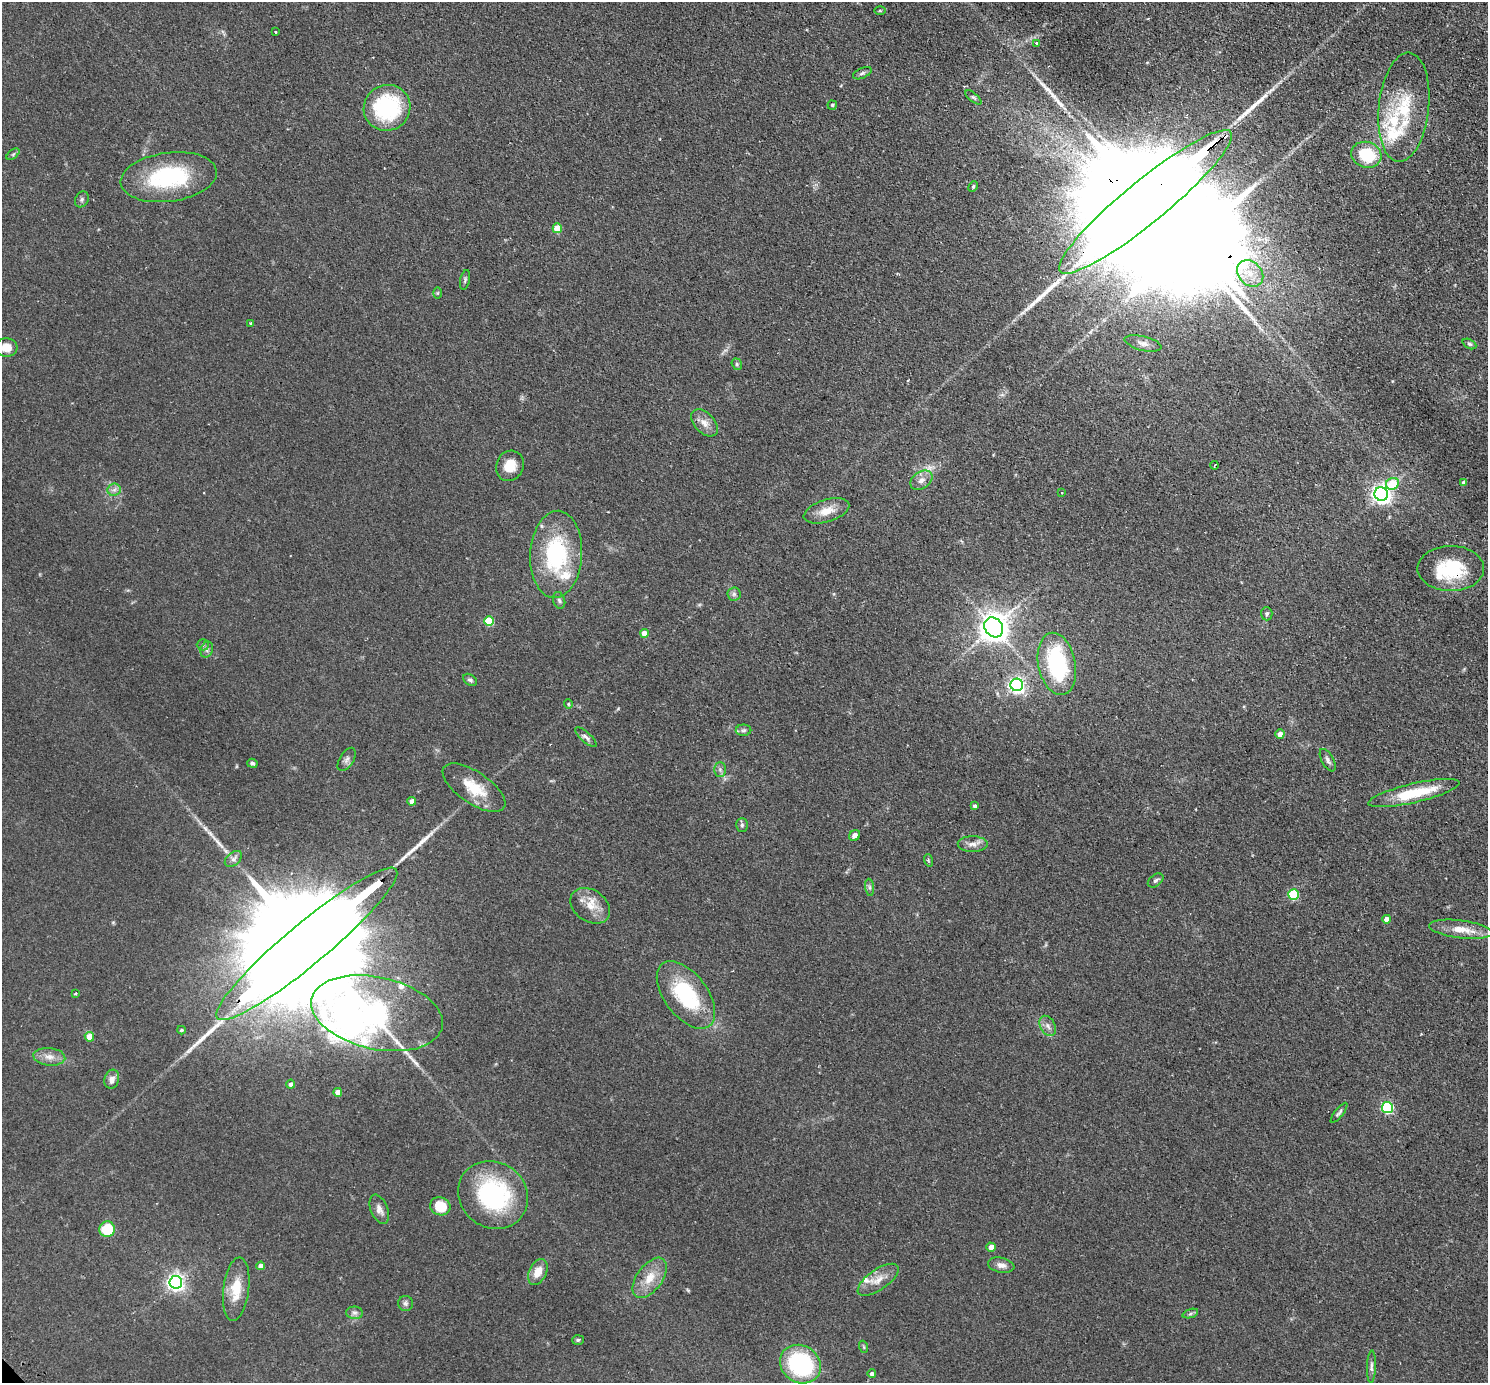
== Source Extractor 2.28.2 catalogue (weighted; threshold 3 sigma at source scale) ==
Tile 10 of 4 x 4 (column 2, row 3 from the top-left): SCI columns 1536-3021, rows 1567-2947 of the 6041 x 6039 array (HDU 1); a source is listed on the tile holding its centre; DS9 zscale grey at full resolution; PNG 1490 x 1385 px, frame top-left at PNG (2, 2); each listed source drawn as its Kron ellipse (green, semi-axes under 4 px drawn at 4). Shown black and unused: <1% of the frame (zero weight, under 2 of 3 exposures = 4% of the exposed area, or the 3 px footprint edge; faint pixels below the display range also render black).
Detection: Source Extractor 2.28.2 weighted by HDU 2 'WHT'; one run over the whole footprint, this tile lists its part. Background 0.0806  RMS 0.0067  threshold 0.0301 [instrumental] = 3 sigma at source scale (4.5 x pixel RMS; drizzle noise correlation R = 1.50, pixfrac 1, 0.05/0.05 arcsec/px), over >= 5 px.
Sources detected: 119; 3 inside a brighter object's white glare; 2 cosmic-ray / hot-pixel residue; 4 long thin detections or spike segments (spike, bleed or trail) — neither listed nor drawn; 8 inside a brighter listed object's ellipse — not listed separately; the other 102 listed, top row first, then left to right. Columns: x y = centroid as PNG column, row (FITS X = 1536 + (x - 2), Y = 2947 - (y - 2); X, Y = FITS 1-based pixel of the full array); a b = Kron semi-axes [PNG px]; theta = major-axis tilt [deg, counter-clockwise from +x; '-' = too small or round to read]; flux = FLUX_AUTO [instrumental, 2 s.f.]
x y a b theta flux
880 11 5 3 - 0.63
275 32 3 2 - 0.92
1036 43 4 3 - 1.1
862 73 10 5 25 1.5
973 97 10 4 -40 1.4
832 105 4 4 - 0.96
1404 107 55 25 84 39
387 108 23 22 - 65
13 154 7 4 37 0.99
1366 155 15 13 -18 29
169 177 48 24 8 62
973 186 6 4 64 0.94
82 199 8 6 60 1.5
1145 202 110 21 39 55000
557 228 5 5 - 15
1250 273 14 11 -45 9.9
465 280 10 5 78 1.3
437 293 6 4 89 0.72
251 323 3 3 - 3.3
1143 343 19 7 -14 3.7
1469 344 7 4 -26 1.3
6 347 11 9 -4 7.8
737 364 6 5 - 1
704 423 16 10 -46 5.5
1214 465 4 2 - 0.53
510 466 15 13 62 10
921 480 12 8 36 4
1463 482 4 4 - 1.7
1392 484 7 5 30 21
114 490 7 6 - 2.2
1061 493 3 2 - 0.72
1381 494 7 6 - 330
826 511 24 11 17 9.5
556 554 43 26 87 64
1451 569 33 22 0 38
734 594 7 7 - 1.7
559 600 8 6 -72 1.6
1267 614 6 6 - 1.4
489 621 5 5 - 29
994 627 11 8 -53 1000
644 633 4 4 - 6.1
203 645 6 5 - 1.4
207 650 8 6 70 1.7
1057 664 31 18 -78 64
470 680 7 5 -34 1.6
1017 685 6 6 - 210
568 704 5 4 - 0.7
744 730 8 5 1 1.4
1280 734 4 4 - 5.7
586 737 14 5 -42 2.2
347 759 13 7 57 2.4
1328 760 12 6 -61 2.3
252 763 5 4 - 1.3
720 769 7 6 - 1.7
474 788 36 16 -34 19
1414 793 46 9 13 28
412 801 4 4 - 3.7
974 806 4 3 - 1.4
742 825 7 5 89 1.3
855 835 6 5 - 3
973 844 15 8 -1 4.2
233 859 10 6 40 2.5
928 860 6 4 -72 0.83
1156 880 9 5 38 1.7
870 887 9 4 -82 1.4
1293 894 5 5 - 46
590 906 21 15 -35 11
1387 919 4 4 - 5.4
1461 929 32 9 -7 11
307 944 116 21 40 46000
75 993 3 3 - 1.3
686 995 39 21 -53 51
377 1013 67 36 -12 530
1048 1026 11 7 -62 3.2
181 1030 4 3 - 1
89 1037 5 4 - 10
49 1057 16 8 -6 5.3
112 1079 10 7 74 4
290 1084 4 4 - 2.1
338 1092 4 4 - 6.6
1387 1107 5 5 - 74
1339 1113 12 3 52 1.4
493 1195 36 32 -36 79
440 1206 10 9 - 15
379 1209 15 8 -67 4.1
107 1229 8 7 - 21
991 1247 4 4 - 6.7
1001 1265 13 7 -12 3.9
261 1266 4 4 - 4.6
538 1272 14 8 65 8.1
650 1278 23 12 54 12
878 1280 24 10 35 8.2
176 1282 6 6 - 250
236 1289 32 13 83 16
405 1303 7 7 - 1.9
354 1313 8 6 -2 2.2
1190 1314 8 3 19 1.2
578 1340 6 5 - 1.1
864 1347 6 4 -71 0.73
800 1364 21 18 -33 70
1371 1367 16 4 88 2.3
872 1374 4 4 - 2.1
Overlapping masked pixels (flux is a lower limit): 3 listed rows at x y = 1145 202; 1451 569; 307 944